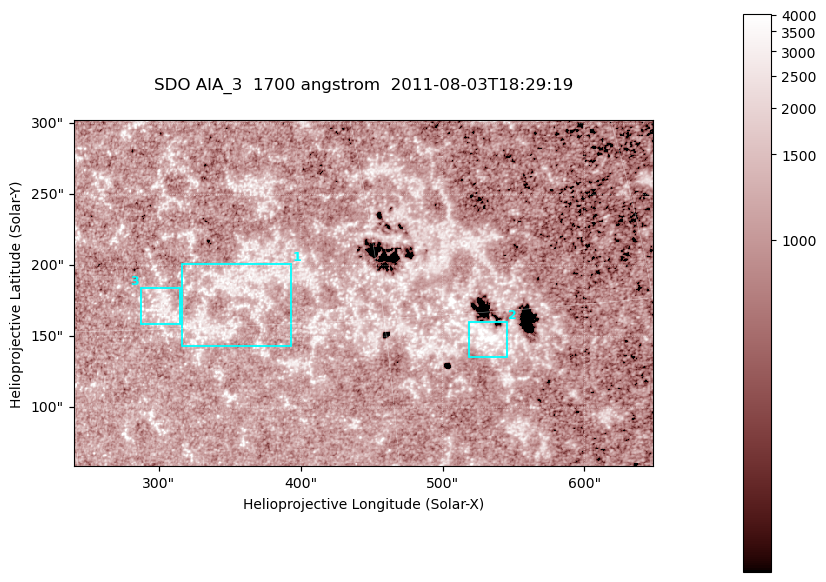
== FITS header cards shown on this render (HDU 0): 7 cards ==
TELESCOP= 'SDO     '           /
INSTRUME= 'AIA_3   '           /
WAVELNTH=                 1700 /
WAVEUNIT= 'angstrom'           /
DATE-OBS= '2011-08-03T18:29:19.737' /
CTYPE1  = 'HPLN-TAN'           /
CTYPE2  = 'HPLT-TAN'           /

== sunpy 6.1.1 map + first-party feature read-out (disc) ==
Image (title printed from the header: SDO AIA_3  1700 angstrom  2011-08-03T18:29:19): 666 x 399 px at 0.613 arcsec/px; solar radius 946 arcsec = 1543 px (partial field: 3.6% of the solar disc is inside the frame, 100% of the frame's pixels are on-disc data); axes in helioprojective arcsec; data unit not stated in the header (colour bar unlabelled)
Pointing: header CRPIX1/2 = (2049.23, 2048.32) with CRVAL1/2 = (0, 0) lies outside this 666 x 399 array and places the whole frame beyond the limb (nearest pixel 1.4 R_sun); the SolarSoft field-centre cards XCEN/YCEN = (444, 180.5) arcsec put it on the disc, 1990 arcsec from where CRPIX/CRVAL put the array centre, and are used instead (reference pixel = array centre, CRVAL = XCEN/YCEN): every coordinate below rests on XCEN/YCEN
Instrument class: DISC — disc imager (sunpy class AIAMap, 1700 A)
Bright regions (active regions / flare kernels): reference = the on-disc median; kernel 5 px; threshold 5 sigma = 1329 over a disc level ~1068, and >= 1.15x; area >= 265 px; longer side >= 5 px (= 3.1 arcsec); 3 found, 3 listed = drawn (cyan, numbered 1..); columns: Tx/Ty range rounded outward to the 2 arcsec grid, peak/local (2 s.f.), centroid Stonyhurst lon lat
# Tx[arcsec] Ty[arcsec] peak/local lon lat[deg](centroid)
1 316..394 142..202 3.3 +23 +16
2 518..546 134..160 4.8 +35 +14
3 286..316 158..184 3.2 +19 +16